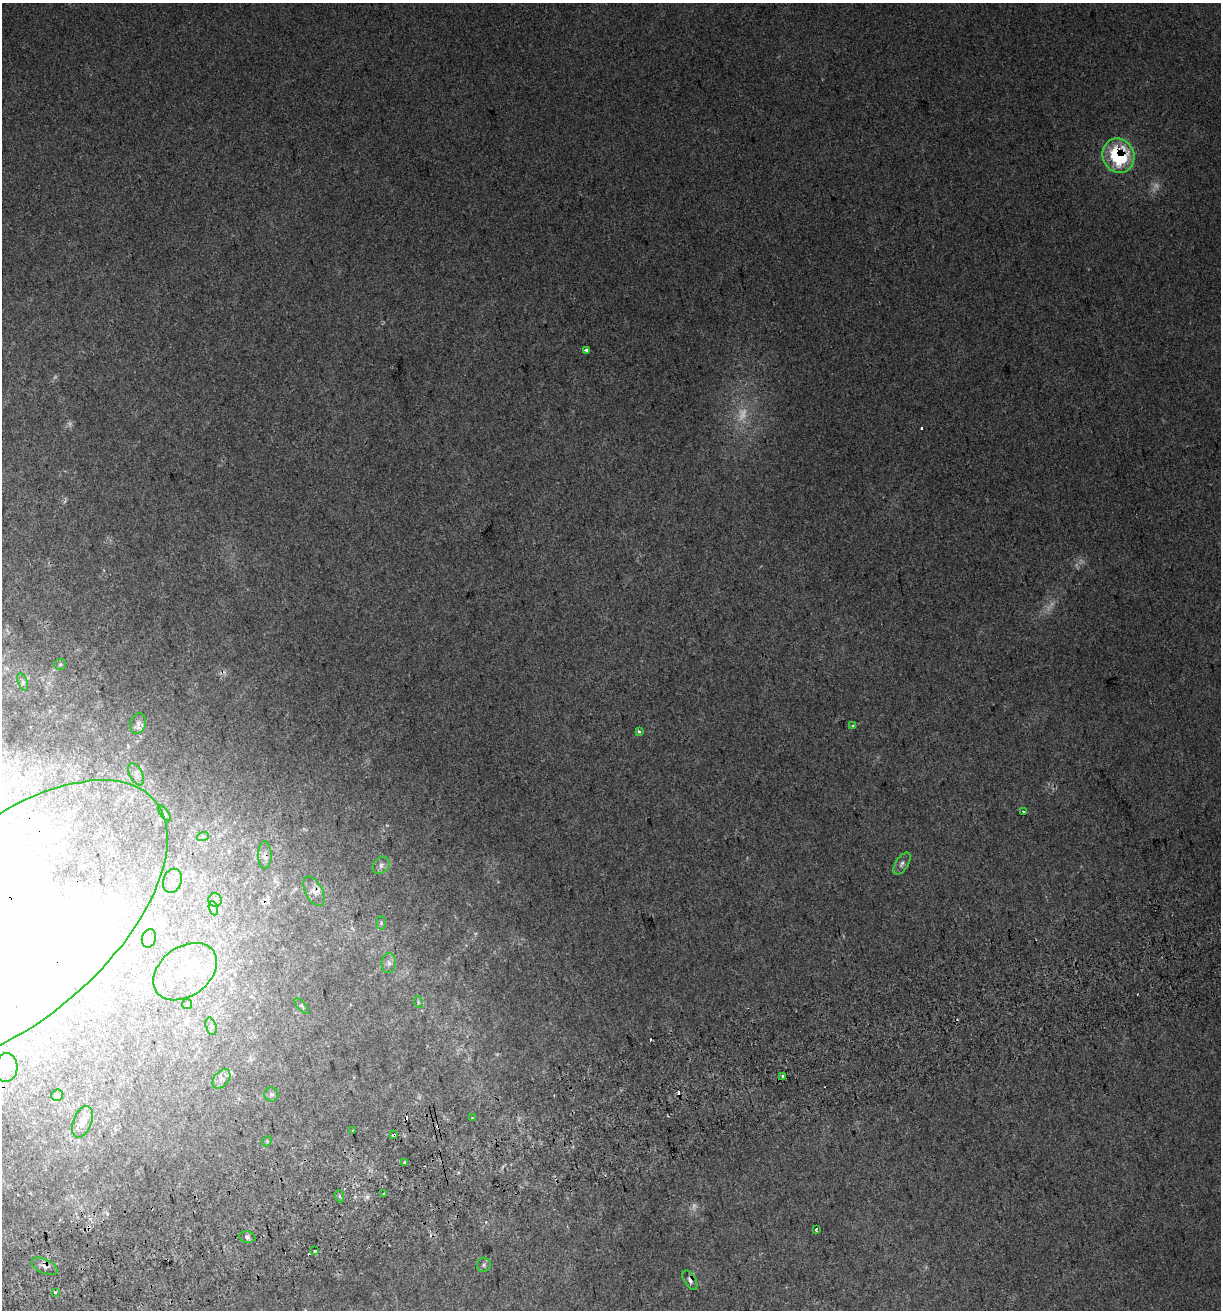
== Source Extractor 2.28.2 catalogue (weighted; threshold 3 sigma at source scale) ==
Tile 7 of 4 x 4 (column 3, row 2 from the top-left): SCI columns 2556-3774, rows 2657-3964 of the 5060 x 5314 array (HDU 1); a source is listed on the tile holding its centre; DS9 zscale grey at full resolution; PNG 1223 x 1312 px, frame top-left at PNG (2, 3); each listed source drawn as its Kron ellipse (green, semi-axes under 4 px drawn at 4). Shown black and unused: <1% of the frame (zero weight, under 2 of 3 exposures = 2% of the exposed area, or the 3 px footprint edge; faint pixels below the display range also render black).
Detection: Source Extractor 2.28.2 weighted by HDU 2 'WHT'; one run over the whole footprint, this tile lists its part. Background 0.0296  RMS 0.011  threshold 0.0489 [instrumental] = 3 sigma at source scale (4.5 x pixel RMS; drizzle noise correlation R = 1.50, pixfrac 1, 0.0396/0.0396 arcsec/px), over >= 5 px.
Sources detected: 90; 7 too faint to see at this stretch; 16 inside a brighter object's white glare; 10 cosmic-ray / hot-pixel residue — neither listed nor drawn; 10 inside a brighter listed object's ellipse — not listed separately; the other 47 listed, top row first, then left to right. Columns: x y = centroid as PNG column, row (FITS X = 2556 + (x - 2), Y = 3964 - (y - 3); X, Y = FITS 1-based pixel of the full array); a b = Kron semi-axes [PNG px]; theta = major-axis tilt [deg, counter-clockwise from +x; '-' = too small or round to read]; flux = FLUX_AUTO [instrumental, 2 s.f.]
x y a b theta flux
1118 156 17 15 -66 82
586 350 3 3 - 4.7
60 664 6 5 - 2
23 682 9 4 -71 2.5
138 724 10 8 72 4.9
852 725 3 3 - 2
639 731 4 4 - 2.2
136 774 12 6 -62 4.8
1023 812 3 3 - 4.5
164 813 9 3 -55 1.6
203 836 6 4 18 1.7
265 855 14 6 90 5.2
902 864 12 6 58 4.3
381 865 10 7 47 4.7
172 881 12 9 71 7.3
314 891 16 8 -63 7.1
215 900 7 6 - 3.8
213 908 7 4 -71 2.8
381 923 7 5 -84 1.8
10 924 190 96 41 980
149 938 9 7 74 4.8
389 963 10 7 84 4.4
185 972 35 24 36 61
418 1002 6 4 -73 1.5
187 1004 5 5 - 1.6
302 1006 10 4 -49 1.8
211 1026 9 5 -74 2.9
6 1067 14 11 84 10
783 1076 3 3 - 10
221 1079 11 7 51 5.9
271 1094 7 7 - 2.9
57 1095 6 6 - 2
472 1118 3 2 - 1.2
83 1122 16 9 69 9
353 1130 3 3 - 3.1
394 1135 4 3 - 79
267 1141 6 4 48 1.5
404 1163 4 3 - 12
384 1194 3 3 - 6.6
339 1196 6 4 -70 1.8
816 1230 4 3 - 5.1
247 1237 8 5 -10 2.7
314 1251 3 3 - 3.2
484 1265 7 7 - 2.7
45 1266 14 7 -25 6.4
690 1280 11 5 -59 4.5
56 1293 3 3 - 6.7
Overlapping masked pixels (flux is a lower limit): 7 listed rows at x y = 1118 156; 265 855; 314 891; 10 924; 394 1135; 45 1266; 690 1280
Isophote crosses this tile's border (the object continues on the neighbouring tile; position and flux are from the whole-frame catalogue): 1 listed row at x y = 10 924
Unlisted compact peaks at least as high as the median listed source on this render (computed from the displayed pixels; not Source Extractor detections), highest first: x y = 367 1197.